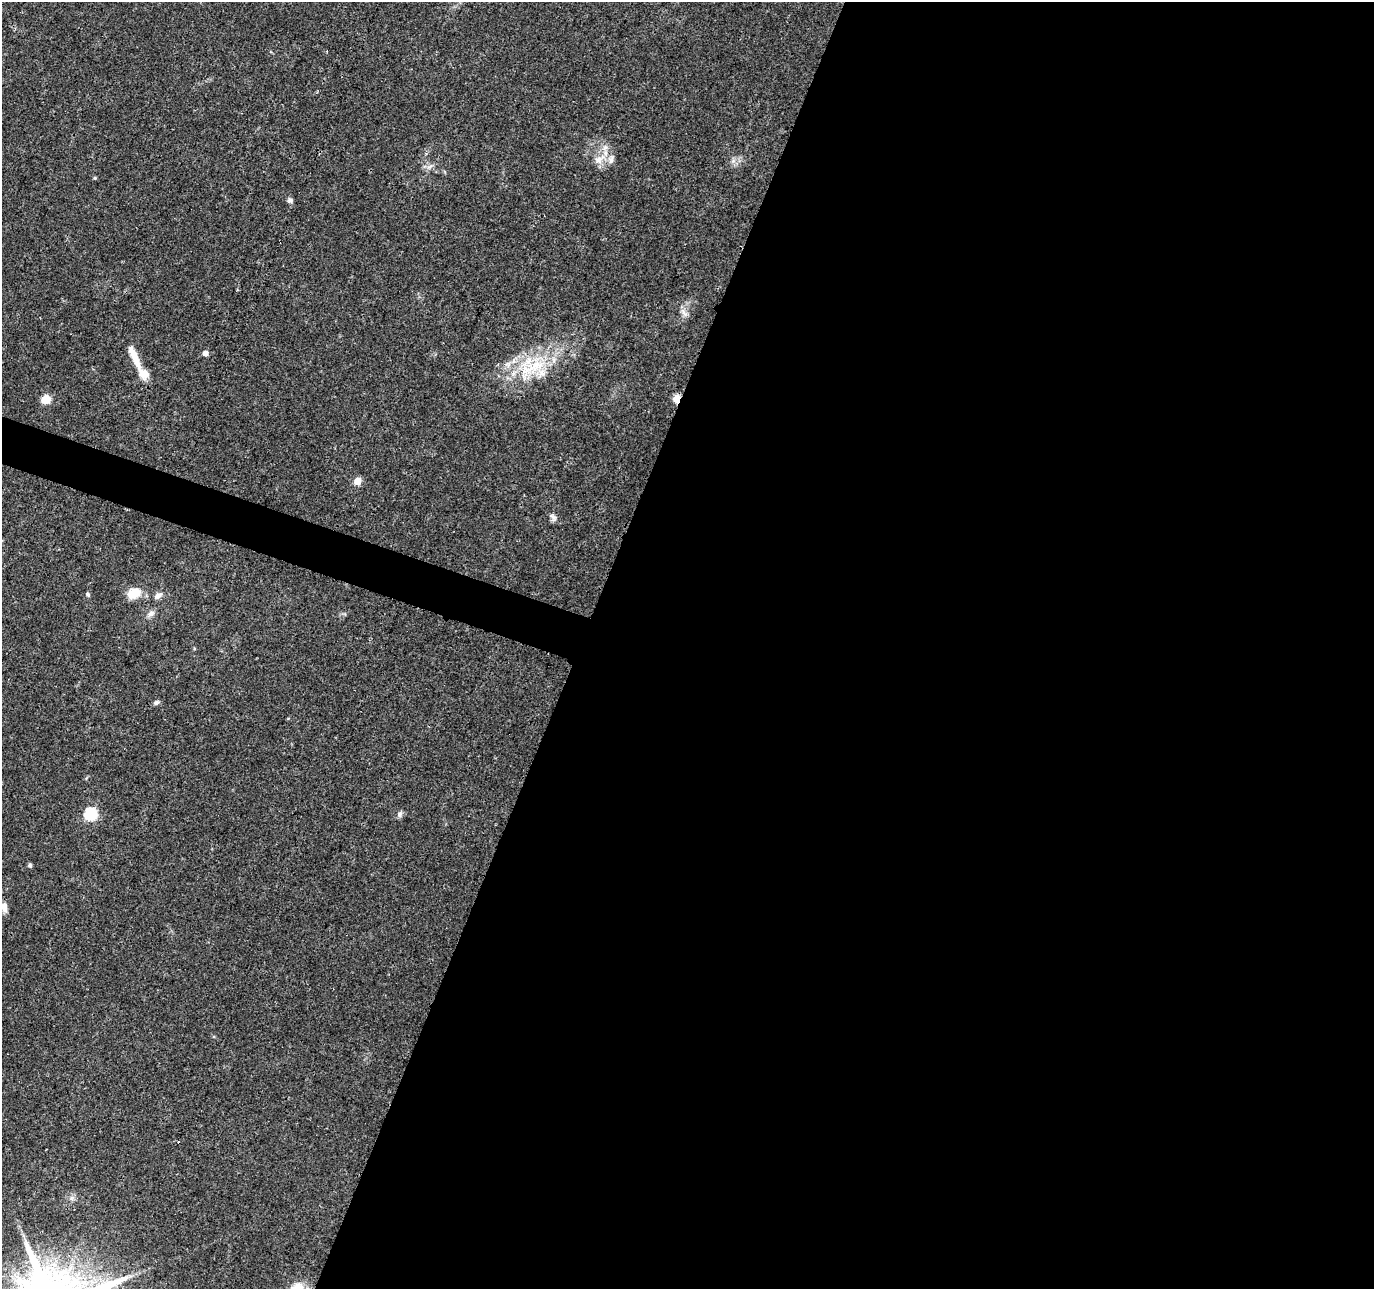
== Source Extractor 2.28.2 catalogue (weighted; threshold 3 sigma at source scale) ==
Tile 12 of 4 x 4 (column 4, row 3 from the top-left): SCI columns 4123-5494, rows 1505-2791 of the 5505 x 5644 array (HDU 1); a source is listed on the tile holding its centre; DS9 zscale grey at full resolution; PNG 1376 x 1291 px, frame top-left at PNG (2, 2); no overlay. Shown black and unused: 59% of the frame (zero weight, under 3 of 4 exposures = <1% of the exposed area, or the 3 px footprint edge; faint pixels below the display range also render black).
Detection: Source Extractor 2.28.2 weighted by HDU 2 'WHT'; one run over the whole footprint, this tile lists its part. Background 0.0464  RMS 0.0039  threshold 0.0174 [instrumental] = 3 sigma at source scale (4.5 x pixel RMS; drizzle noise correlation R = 1.50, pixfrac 1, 0.0396/0.0396 arcsec/px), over >= 5 px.
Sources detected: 24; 1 cosmic-ray / hot-pixel residue — not listed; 2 inside a brighter listed object's ellipse — not listed separately; the other 21 listed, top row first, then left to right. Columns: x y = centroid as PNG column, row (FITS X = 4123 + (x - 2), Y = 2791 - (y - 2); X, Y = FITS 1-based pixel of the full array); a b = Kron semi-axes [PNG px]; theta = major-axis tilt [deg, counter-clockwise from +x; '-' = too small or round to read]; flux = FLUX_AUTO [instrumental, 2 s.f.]
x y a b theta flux
599 159 20 10 38 4.8
430 166 10 4 30 1.2
95 178 4 4 - 0.44
290 200 8 6 -36 0.96
684 312 15 5 -56 1.7
205 353 5 5 - 2.2
134 357 36 8 -66 7.2
534 367 47 20 25 26
46 399 7 6 - 7.5
677 399 5 4 - 9.5
358 481 5 5 - 6.8
553 517 12 7 -53 1.5
134 593 15 11 21 6.5
88 594 5 5 - 0.69
158 596 12 7 31 1.9
151 613 11 7 32 1.6
156 702 7 6 - 0.96
90 814 6 6 - 43
400 814 7 7 - 1.1
30 865 6 5 - 0.64
4 907 11 7 -76 2.7
Overlapping masked pixels (flux is a lower limit): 1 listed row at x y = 677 399
Isophote crosses this tile's border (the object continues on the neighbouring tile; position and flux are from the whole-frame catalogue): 1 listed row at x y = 4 907